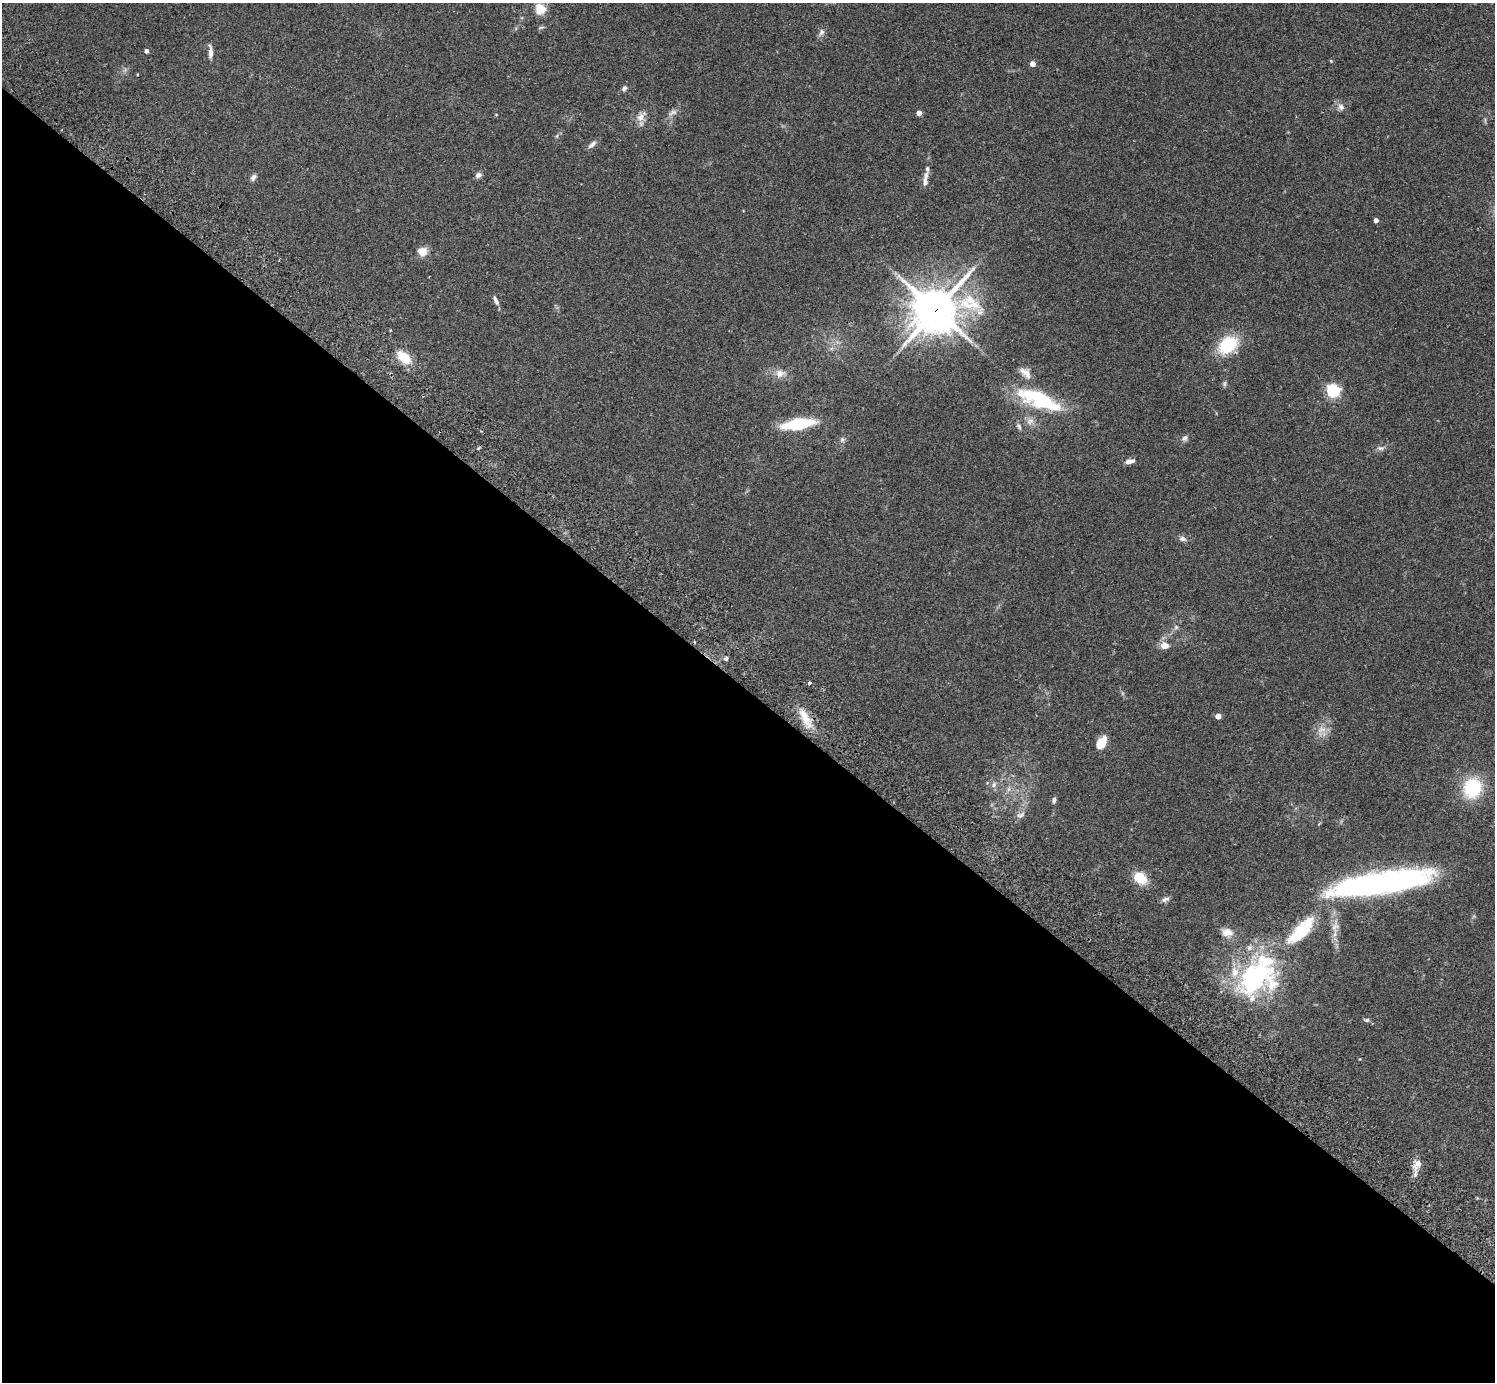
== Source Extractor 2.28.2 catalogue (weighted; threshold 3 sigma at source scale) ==
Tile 14 of 4 x 4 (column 2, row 4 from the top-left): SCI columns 1539-3031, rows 347-1726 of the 6060 x 6070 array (HDU 1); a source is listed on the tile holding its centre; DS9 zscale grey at full resolution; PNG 1497 x 1384 px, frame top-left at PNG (2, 3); no overlay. Shown black and unused: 50% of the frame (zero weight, under 2 of 3 exposures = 3% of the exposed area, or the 3 px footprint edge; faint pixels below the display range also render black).
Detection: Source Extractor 2.28.2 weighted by HDU 2 'WHT'; one run over the whole footprint, this tile lists its part. Background 0.108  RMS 0.0064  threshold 0.0288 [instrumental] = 3 sigma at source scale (4.5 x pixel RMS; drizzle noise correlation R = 1.50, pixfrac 1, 0.05/0.05 arcsec/px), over >= 5 px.
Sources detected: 68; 1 too faint to see at this stretch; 1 inside a brighter object's white glare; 1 cosmic-ray / hot-pixel residue — not listed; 9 inside a brighter listed object's ellipse — not listed separately; the other 56 listed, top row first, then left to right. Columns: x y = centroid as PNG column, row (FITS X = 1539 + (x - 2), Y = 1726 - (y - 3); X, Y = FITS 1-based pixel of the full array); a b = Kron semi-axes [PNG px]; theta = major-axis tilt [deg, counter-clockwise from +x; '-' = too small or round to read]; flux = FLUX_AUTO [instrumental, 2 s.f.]
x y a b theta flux
540 9 12 11 - 9.4
821 32 12 7 60 2.4
147 51 4 4 - 2.4
210 52 14 4 -89 3.9
1331 61 5 4 - 0.6
1033 64 4 4 - 5.2
624 88 7 5 38 2
1341 107 10 8 -53 3
919 113 4 4 - 5.2
641 117 17 9 54 5.6
592 145 13 6 39 2.6
927 169 12 6 87 2.4
478 175 8 6 21 2.4
253 177 9 6 51 2.1
925 182 11 7 84 2.8
1376 220 4 4 - 2.9
422 251 12 11 - 5.9
496 300 14 5 -66 2.3
936 310 18 14 40 1700
1228 345 25 17 37 27
404 357 13 8 -39 18
780 373 13 11 1 5.5
1224 384 8 5 89 1.3
1333 391 6 5 - 120
1038 397 52 23 -13 45
1030 421 11 9 44 3.8
798 424 22 7 9 56
1019 426 9 6 -68 1.7
1184 438 8 7 - 1.9
842 440 8 6 59 1.7
1380 448 11 6 0 2.1
1129 461 11 6 15 3.3
1182 539 10 7 -17 2.2
1176 627 6 6 - 1.4
1165 646 10 8 -14 4.9
726 658 4 3 - 3.2
810 683 3 3 - 3.4
1218 716 4 4 - 7.4
806 719 32 10 -62 12
1321 730 18 12 65 7.2
1101 743 13 8 56 11
994 784 8 6 61 2.3
1472 788 19 17 72 35
1009 789 7 4 89 1.6
1054 800 8 5 79 1.6
1020 815 13 7 22 2.9
1140 878 17 12 -37 12
1374 885 96 20 8 200
1165 899 11 6 17 2.1
1335 927 19 11 80 6.7
1303 928 40 19 42 27
1227 932 16 12 -15 6.1
1254 978 58 34 52 93
1366 1020 8 5 -7 1.4
1360 1059 5 3 - 0.49
1417 1164 15 11 63 5.8
Overlapping masked pixels (flux is a lower limit): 1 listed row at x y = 936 310